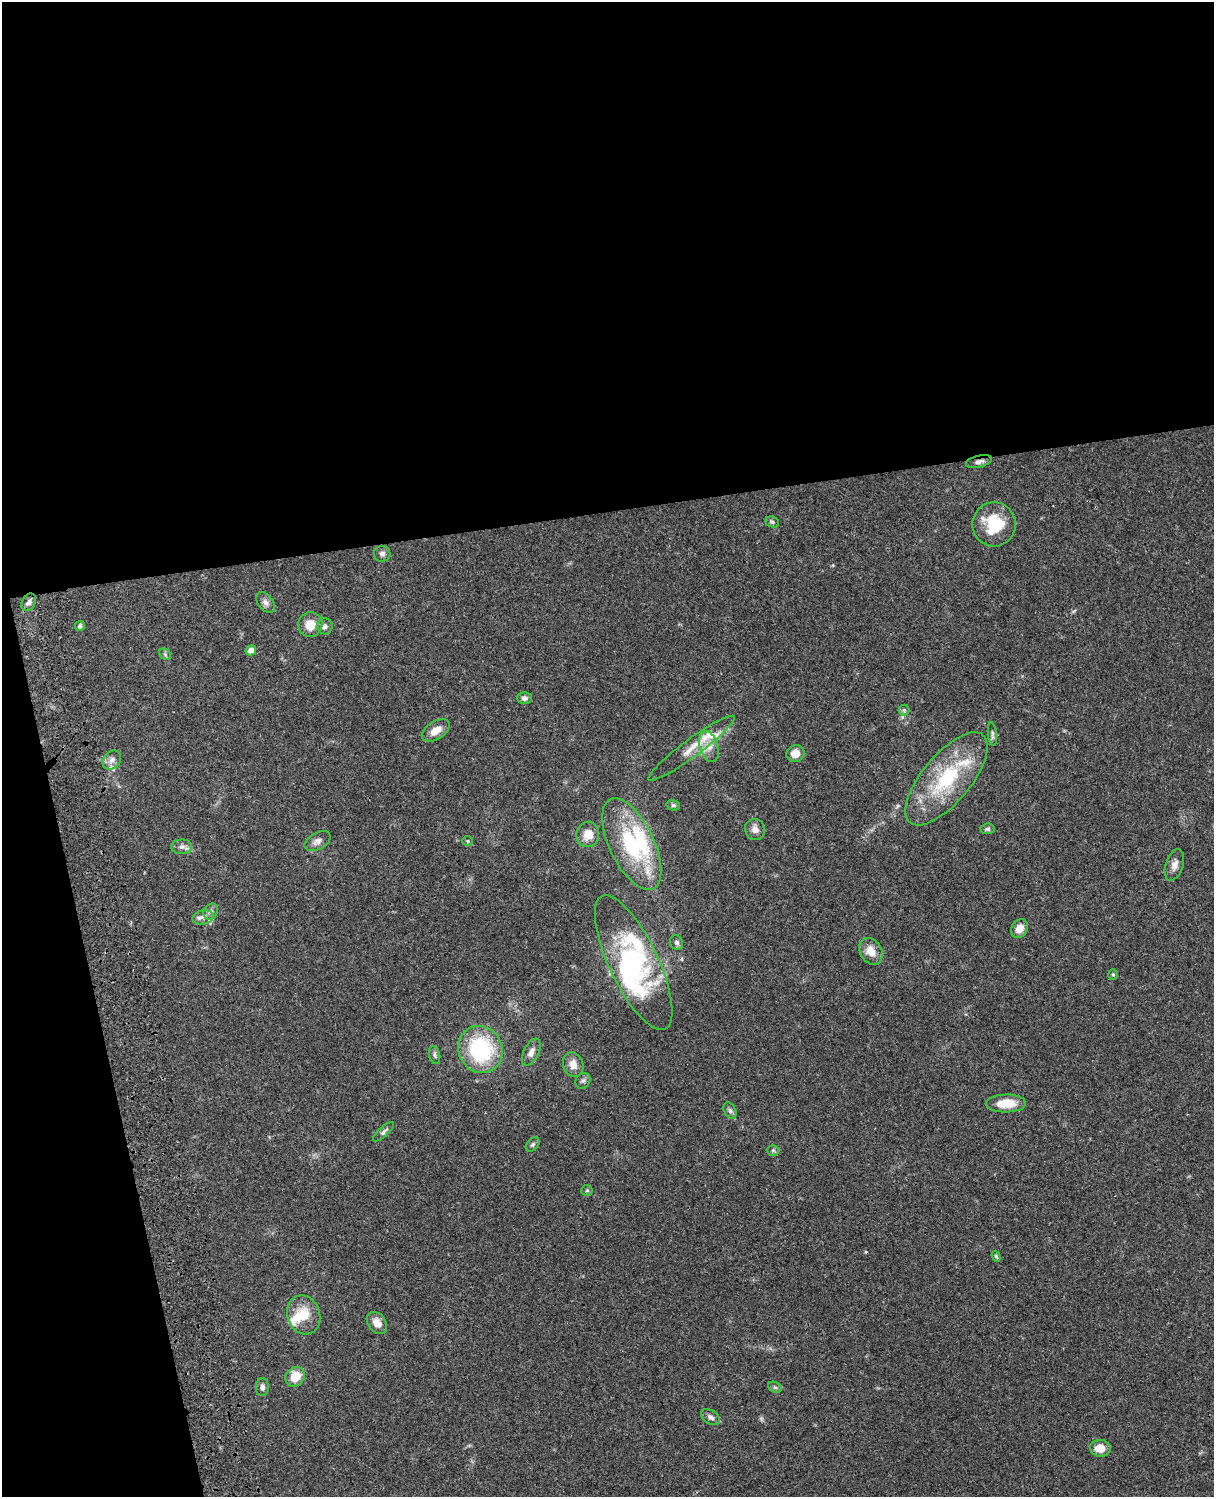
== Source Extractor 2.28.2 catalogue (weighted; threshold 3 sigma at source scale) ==
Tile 1 of 4 x 3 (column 1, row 1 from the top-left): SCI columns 122-1333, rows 3267-4761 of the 5085 x 4926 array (HDU 1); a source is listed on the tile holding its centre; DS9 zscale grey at full resolution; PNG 1216 x 1499 px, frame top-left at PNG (2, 2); each listed source drawn as its Kron ellipse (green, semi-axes under 4 px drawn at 4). Shown black and unused: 39% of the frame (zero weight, under 3 of 4 exposures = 6% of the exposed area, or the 3 px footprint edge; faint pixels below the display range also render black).
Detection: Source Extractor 2.28.2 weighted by HDU 2 'WHT'; one run over the whole footprint, this tile lists its part. Background 0.0752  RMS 0.0058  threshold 0.0259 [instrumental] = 3 sigma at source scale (4.5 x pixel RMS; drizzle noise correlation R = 1.50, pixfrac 1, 0.05/0.05 arcsec/px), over >= 5 px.
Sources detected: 64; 3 inside a brighter object's white glare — neither listed nor drawn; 6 inside a brighter listed object's ellipse — not listed separately; the other 55 listed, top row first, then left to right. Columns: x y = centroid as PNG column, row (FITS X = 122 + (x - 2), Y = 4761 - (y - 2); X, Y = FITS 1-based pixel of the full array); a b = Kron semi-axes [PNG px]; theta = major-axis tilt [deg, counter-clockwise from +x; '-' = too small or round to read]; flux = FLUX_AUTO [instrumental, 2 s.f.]
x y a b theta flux
979 461 13 6 14 2.6
772 522 7 5 -23 1.1
994 524 22 21 - 23
382 554 8 8 - 2
29 602 9 6 62 2.2
265 602 12 7 -51 2.6
310 625 12 12 - 7.5
80 626 5 5 - 1.7
325 626 8 8 - 1.8
251 650 5 5 - 5.3
165 654 6 5 - 1
525 698 7 6 - 2.1
904 710 5 5 - 0.98
436 730 15 9 33 6.1
992 734 12 4 -83 1.4
709 747 16 9 -73 6.3
691 748 53 9 36 11
795 754 9 8 - 6.5
112 760 10 8 45 3
947 779 57 24 50 47
673 805 7 5 -13 1.1
987 829 7 5 6 1.2
755 830 11 9 -68 3.8
588 834 13 11 80 7.8
318 841 14 8 29 3.3
468 841 5 5 - 0.78
632 844 49 22 -64 50
182 847 10 7 1 2.6
1174 865 16 8 71 3.9
211 911 8 6 55 1.9
203 917 11 7 12 2.5
1019 929 10 8 60 5.2
677 943 7 6 - 1.6
871 951 14 10 -58 6.7
634 962 73 24 -64 61
1113 974 5 4 - 0.73
480 1049 24 22 -65 52
531 1052 14 7 63 3.4
435 1055 9 5 -77 1.4
573 1065 12 10 -72 5.2
583 1081 8 7 - 1.5
1006 1103 20 9 1 12
730 1111 9 5 -63 1.5
383 1132 13 4 42 1.7
533 1144 8 5 50 1.2
773 1150 6 5 - 1
587 1190 5 5 - 0.83
996 1256 6 4 -71 0.85
304 1315 20 16 -72 12
377 1323 12 9 -52 5.2
295 1377 10 9 - 11
262 1387 9 6 89 2.1
775 1387 7 5 -30 1.1
711 1417 10 6 -34 2.3
1100 1448 10 8 -6 7.2
Overlapping masked pixels (flux is a lower limit): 1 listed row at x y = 979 461